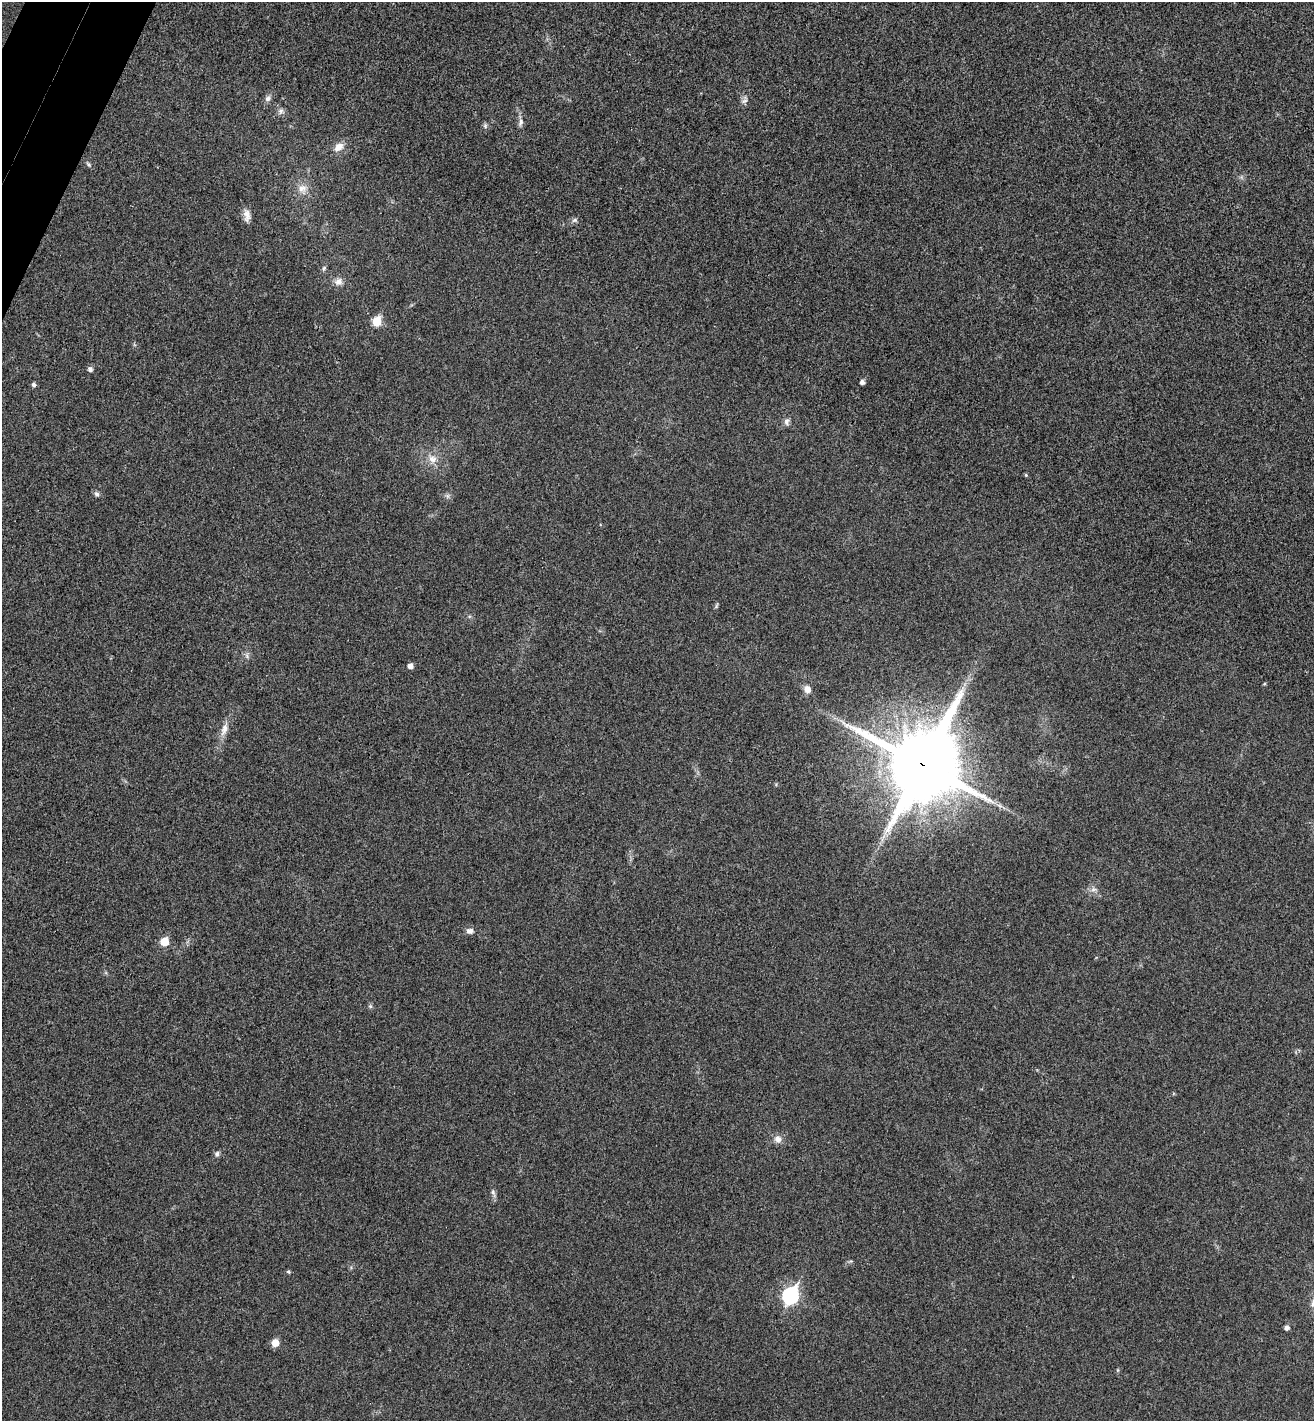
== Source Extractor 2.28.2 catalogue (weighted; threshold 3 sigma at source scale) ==
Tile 11 of 4 x 4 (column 3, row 3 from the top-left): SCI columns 2820-4131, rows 1454-2872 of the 5774 x 5741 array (HDU 1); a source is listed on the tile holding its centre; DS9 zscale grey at full resolution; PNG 1316 x 1423 px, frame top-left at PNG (2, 2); no overlay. Shown black and unused: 1% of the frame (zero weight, under 3 of 4 exposures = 6% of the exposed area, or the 3 px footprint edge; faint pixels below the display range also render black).
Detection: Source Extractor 2.28.2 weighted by HDU 2 'WHT'; one run over the whole footprint, this tile lists its part. Background 0.0453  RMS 0.007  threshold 0.0314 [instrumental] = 3 sigma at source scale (4.5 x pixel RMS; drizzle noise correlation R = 1.50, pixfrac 1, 0.05/0.05 arcsec/px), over >= 5 px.
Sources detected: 40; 1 inside a brighter listed object's ellipse — not listed separately; the other 39 listed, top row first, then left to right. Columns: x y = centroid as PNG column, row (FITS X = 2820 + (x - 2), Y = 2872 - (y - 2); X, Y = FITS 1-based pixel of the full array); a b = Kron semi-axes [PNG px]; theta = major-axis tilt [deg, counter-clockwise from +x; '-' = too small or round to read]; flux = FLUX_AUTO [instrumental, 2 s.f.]
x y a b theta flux
268 98 9 6 58 2.5
745 100 12 7 62 2.7
281 111 8 6 45 2.1
521 122 10 6 75 2.6
485 126 7 5 -71 1.4
339 147 13 9 40 5.8
89 164 6 4 -31 1.2
302 188 13 10 7 5.9
247 215 16 8 -85 4.7
575 220 8 6 15 1.8
324 268 6 5 - 1.2
338 282 11 9 30 4.2
377 321 6 5 - 26
90 369 5 5 - 2.5
862 382 4 4 - 2.6
34 384 5 5 - 1.8
786 422 10 7 -87 2.5
432 459 13 10 -29 5.8
1026 475 5 4 - 0.88
97 494 7 6 - 1.7
716 606 8 3 74 0.98
247 656 7 4 -72 1.4
410 666 5 4 - 3.9
1264 684 5 4 - 0.71
807 689 9 8 - 4.3
224 729 21 8 72 6.4
922 764 27 23 60 5700
1000 806 9 4 -19 1.9
1094 890 9 4 9 1.9
470 931 9 7 5 2.9
164 942 6 5 - 16
370 1006 6 4 -44 1.1
778 1139 11 10 - 4.1
217 1154 7 6 - 1.8
493 1193 12 5 -69 2.1
288 1272 5 4 - 1
790 1295 8 7 - 150
1286 1327 5 5 - 2.7
275 1343 5 5 - 11
Overlapping masked pixels (flux is a lower limit): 1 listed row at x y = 922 764